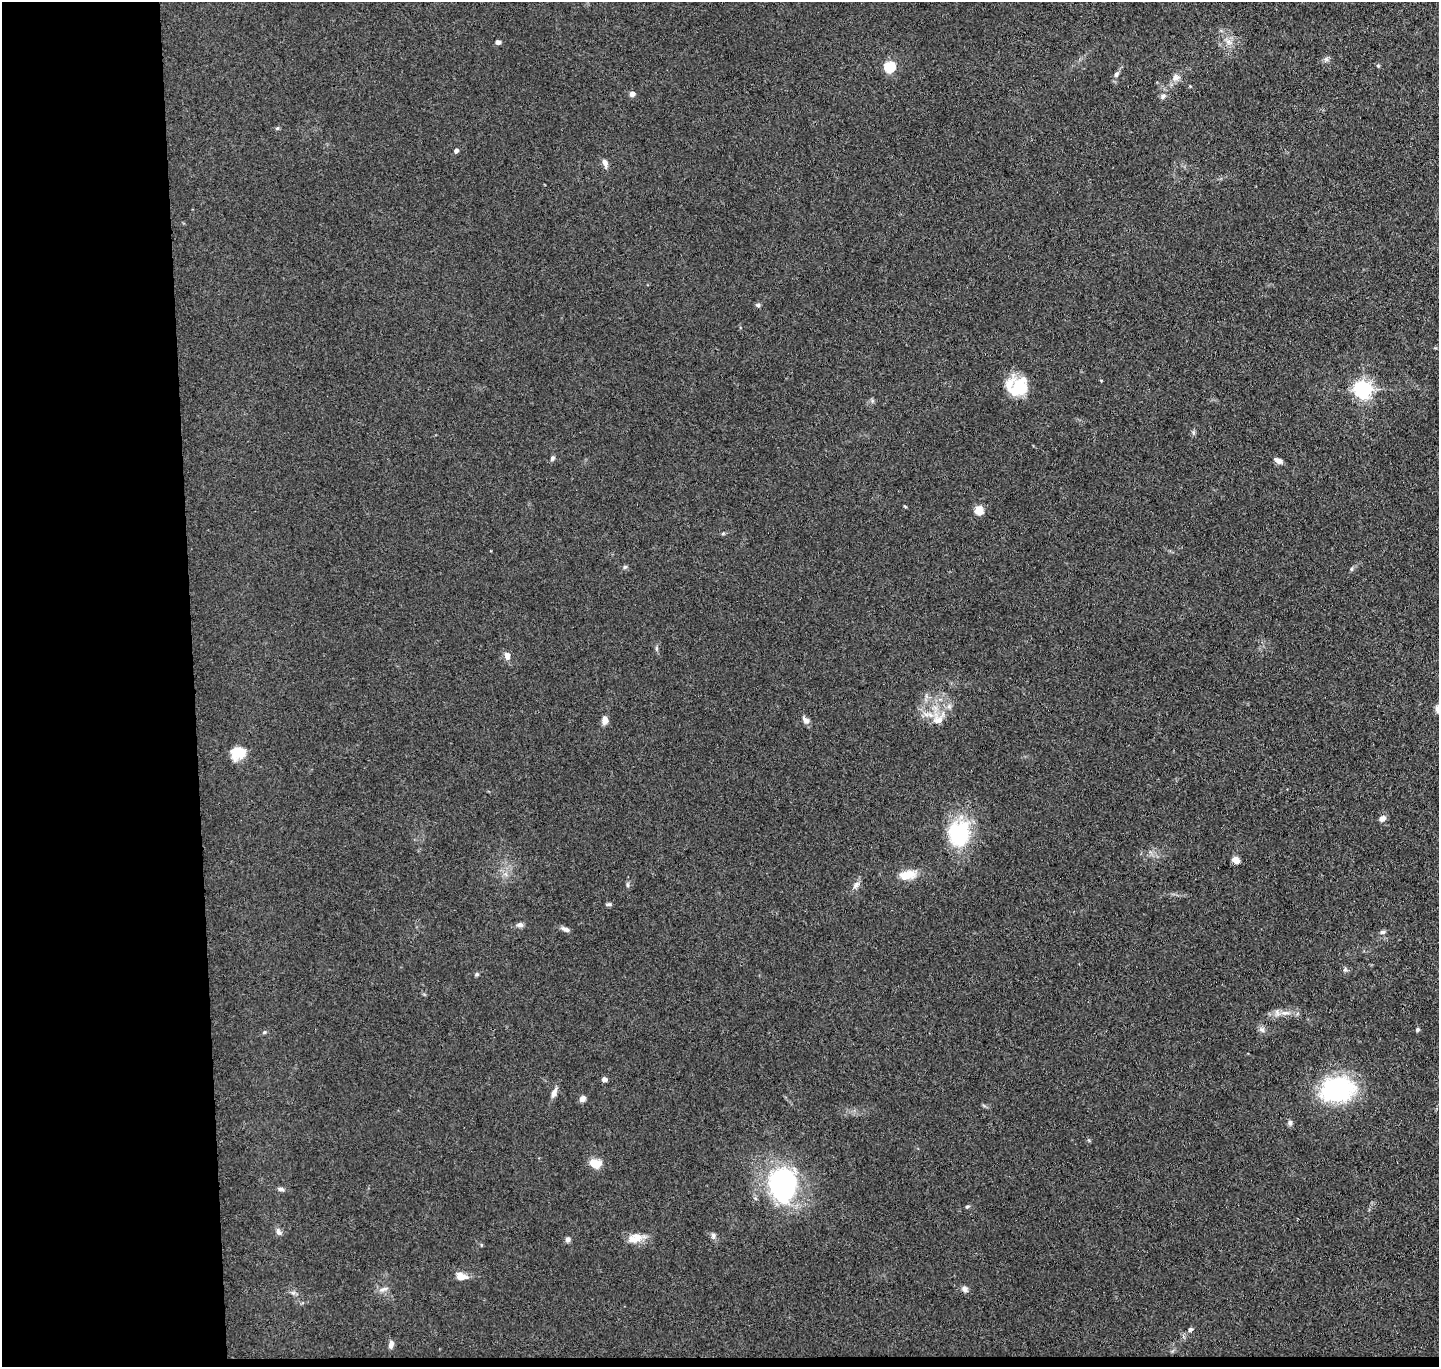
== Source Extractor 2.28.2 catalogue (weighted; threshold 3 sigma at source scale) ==
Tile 7 of 3 x 3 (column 1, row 3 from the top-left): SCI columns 57-1493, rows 126-1490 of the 4423 x 4346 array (HDU 1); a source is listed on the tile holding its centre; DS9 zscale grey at full resolution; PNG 1441 x 1369 px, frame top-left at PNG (2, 2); no overlay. Shown black and unused: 14% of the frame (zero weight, under 3 of 4 exposures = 5% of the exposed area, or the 3 px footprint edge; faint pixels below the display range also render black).
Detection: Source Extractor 2.28.2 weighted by HDU 2 'WHT'; one run over the whole footprint, this tile lists its part. Background 0.0905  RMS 0.0073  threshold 0.0327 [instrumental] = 3 sigma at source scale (4.5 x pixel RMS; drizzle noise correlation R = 1.50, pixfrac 1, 0.05/0.05 arcsec/px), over >= 5 px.
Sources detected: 68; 1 inside a brighter object's white glare — not listed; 1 inside a brighter listed object's ellipse — not listed separately; the other 66 listed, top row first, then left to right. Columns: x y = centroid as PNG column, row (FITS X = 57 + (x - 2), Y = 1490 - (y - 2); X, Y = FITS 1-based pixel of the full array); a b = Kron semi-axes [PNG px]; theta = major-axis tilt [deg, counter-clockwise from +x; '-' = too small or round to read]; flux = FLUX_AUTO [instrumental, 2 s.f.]
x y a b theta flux
498 42 5 5 - 2.4
1228 42 9 6 -30 3.5
1326 59 7 7 - 2
1378 66 5 4 - 0.96
889 67 6 5 - 55
1116 74 8 6 62 2
1176 78 12 9 36 4.6
1190 86 3 3 - 0.59
632 94 4 4 - 6.4
1163 96 8 6 28 2.2
277 128 6 5 - 1
456 151 4 4 - 3.1
605 163 11 6 -70 3.7
758 305 6 6 - 1.5
1101 380 4 3 - 0.52
1021 388 29 17 -71 20
1363 389 6 6 - 310
1193 433 8 5 -71 1.4
552 458 7 6 - 1.7
1278 461 11 6 -26 3.1
905 506 5 3 - 0.76
979 510 9 9 - 8.9
723 533 6 4 2 0.95
625 567 6 5 - 1.3
1351 569 6 4 90 1
656 648 6 4 90 1.2
507 656 10 7 -73 4.1
938 719 22 17 48 15
604 720 9 6 88 4.8
806 720 10 7 -48 3.6
238 753 18 15 23 13
1382 818 8 7 - 3.5
959 833 33 27 81 54
1236 860 7 6 - 5.6
907 875 22 11 11 13
628 885 6 4 -89 1.2
856 885 12 6 50 3.3
609 904 7 5 12 1.4
520 925 8 6 0 2.5
565 929 11 5 -22 2.9
1382 932 7 5 5 1.7
1345 969 7 5 64 1.5
477 974 5 5 - 1.3
1285 1013 14 6 0 5.6
1262 1029 9 8 - 2.7
1417 1030 5 4 - 1.4
264 1032 6 5 - 1.2
604 1079 4 4 - 4.4
1337 1089 32 23 8 100
554 1092 14 6 69 4
583 1099 8 6 55 3.1
1290 1123 8 6 -86 2
595 1163 12 8 -11 12
783 1184 40 30 85 110
281 1189 8 5 -12 2.1
967 1207 6 4 38 1.2
278 1232 11 6 -57 2.8
713 1235 8 7 - 2.1
636 1238 24 11 13 9.8
568 1239 8 6 86 2
461 1276 9 6 -13 11
383 1289 13 6 16 3.3
965 1289 9 7 -33 2.7
293 1293 7 4 -18 1.6
1191 1329 6 5 - 1.8
391 1344 9 6 79 3.4